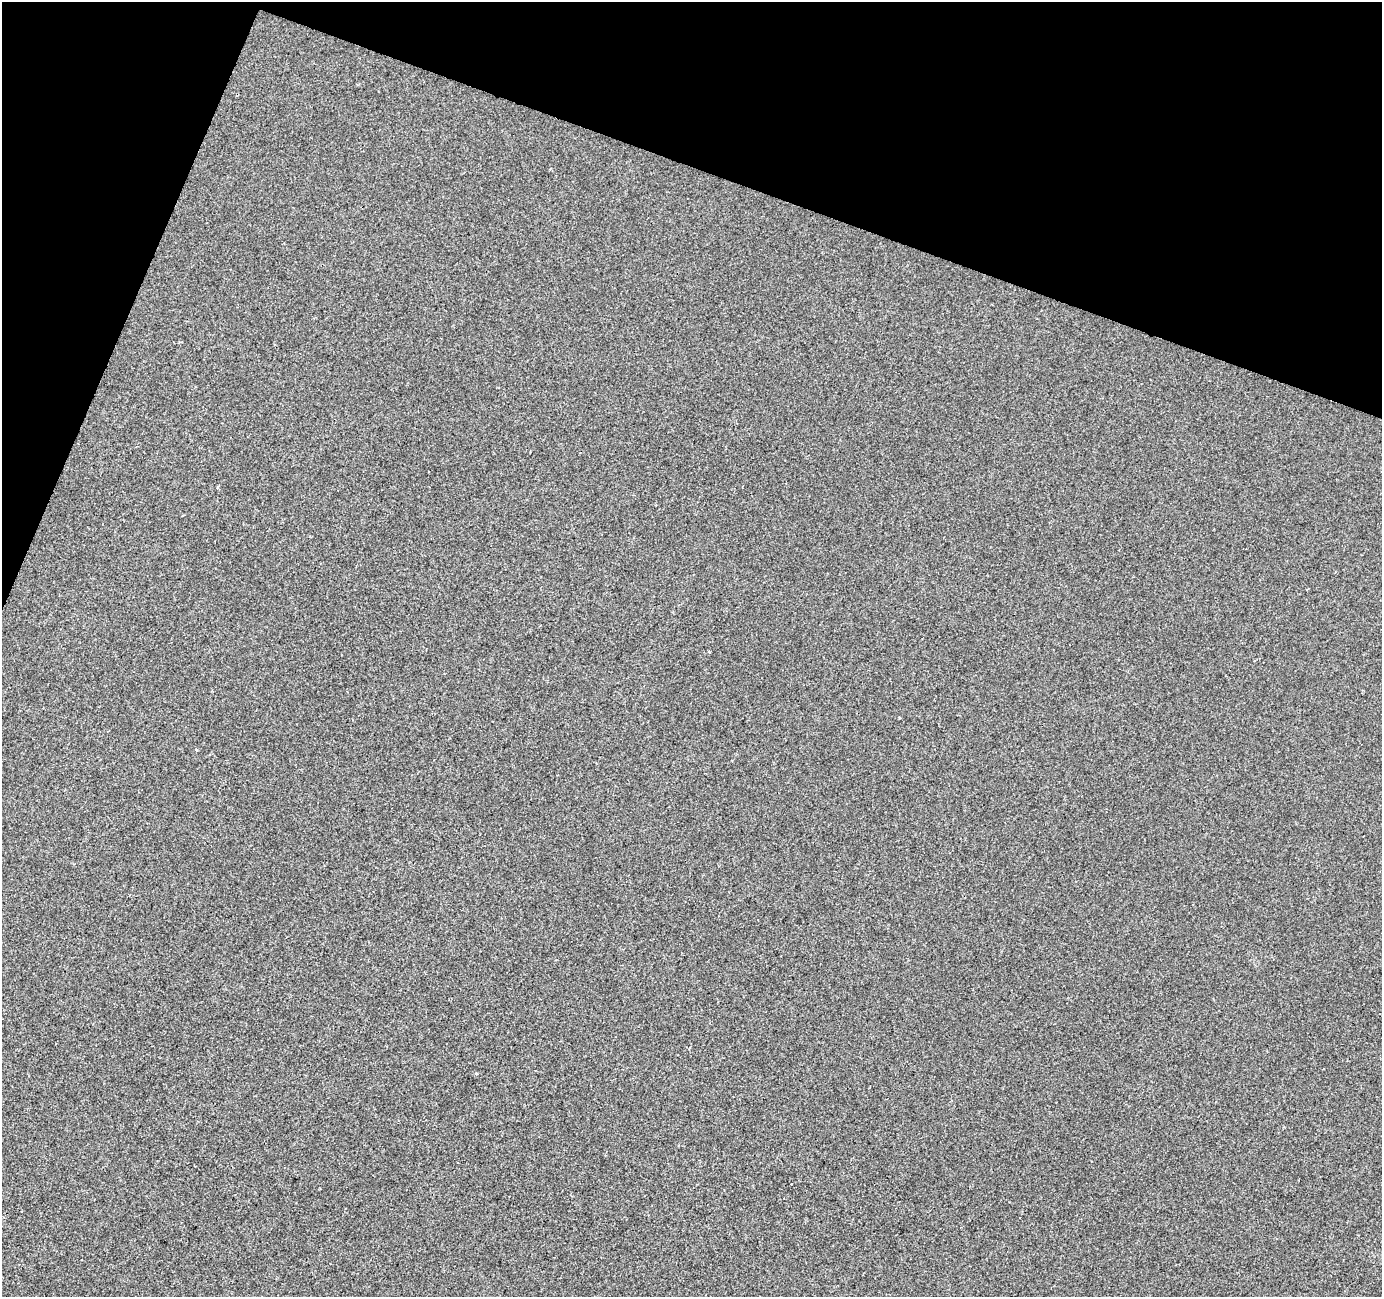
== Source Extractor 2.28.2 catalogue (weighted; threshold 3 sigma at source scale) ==
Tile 2 of 4 x 4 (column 2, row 1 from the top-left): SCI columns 1387-2766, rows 4159-5453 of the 5527 x 5664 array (HDU 1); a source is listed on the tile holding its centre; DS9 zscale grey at full resolution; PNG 1384 x 1299 px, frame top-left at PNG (2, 2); no overlay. Shown black and unused: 18% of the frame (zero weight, under 2 of 3 exposures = <1% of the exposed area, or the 3 px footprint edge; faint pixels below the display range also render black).
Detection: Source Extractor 2.28.2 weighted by HDU 2 'WHT'; one run over the whole footprint, this tile lists its part. Background -3.70e-04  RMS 0.0045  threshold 0.0202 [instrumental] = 3 sigma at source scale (4.5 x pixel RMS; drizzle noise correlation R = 1.50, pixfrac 1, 0.0396/0.0396 arcsec/px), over >= 5 px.
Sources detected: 3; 1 cosmic-ray / hot-pixel residue — not listed; the other 2 listed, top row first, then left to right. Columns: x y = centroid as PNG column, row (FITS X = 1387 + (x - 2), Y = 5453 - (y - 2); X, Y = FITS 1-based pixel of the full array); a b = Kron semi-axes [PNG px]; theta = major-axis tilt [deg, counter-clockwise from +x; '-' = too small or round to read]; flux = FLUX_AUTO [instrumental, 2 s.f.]
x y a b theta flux
197 750 3 2 - 0.79
791 1184 3 3 - 1.2